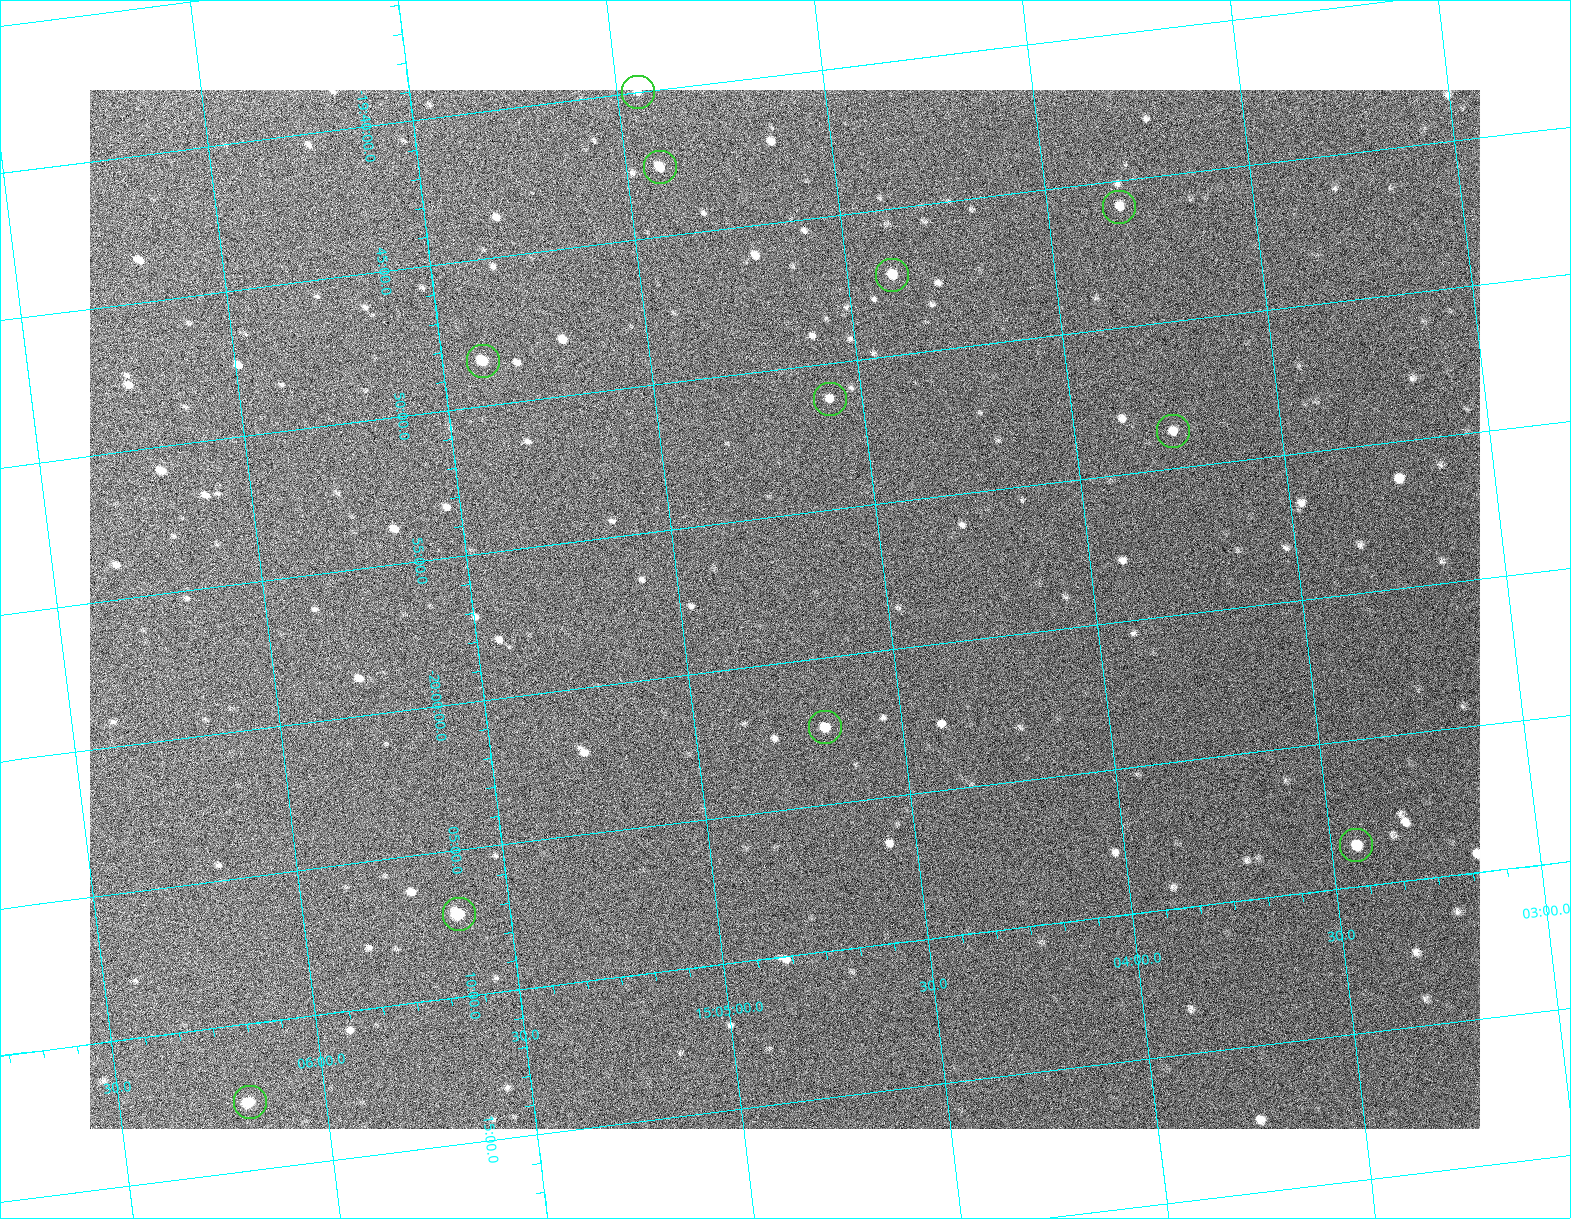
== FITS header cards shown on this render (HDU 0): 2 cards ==
NAXIS1  =                 1391
NAXIS2  =                 1039

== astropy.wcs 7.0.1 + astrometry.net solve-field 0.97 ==
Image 1391 x 1039 px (HDU 0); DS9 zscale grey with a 90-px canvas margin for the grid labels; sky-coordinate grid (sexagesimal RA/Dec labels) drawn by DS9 from the SOLVED WCS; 11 Tycho-2 reference stars matched to detected sources circled (green)
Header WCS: RA---TAN/DEC--TAN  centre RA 15:04:45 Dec -19:58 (226.19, -19.97 deg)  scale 2.05 arcsec/px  FOV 47.5' x 35.5'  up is +7 deg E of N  parity flipped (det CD > 0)
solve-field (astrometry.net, Tycho-2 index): SOLVED blind (the header's WCS was not the basis of the solution)
Solved WCS: RA---TAN-SIP/DEC--TAN-SIP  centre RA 15:04:45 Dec -19:58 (226.19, -19.97 deg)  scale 2.05 arcsec/px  FOV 47.6' x 35.6'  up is -7 deg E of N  parity normal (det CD < 0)
Header WCS and blind solve agree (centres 2.5 arcsec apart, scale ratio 1.001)
Tycho-2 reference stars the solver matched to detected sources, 11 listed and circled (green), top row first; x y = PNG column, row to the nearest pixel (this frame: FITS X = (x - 90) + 1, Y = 1039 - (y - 90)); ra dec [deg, ICRS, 3 dp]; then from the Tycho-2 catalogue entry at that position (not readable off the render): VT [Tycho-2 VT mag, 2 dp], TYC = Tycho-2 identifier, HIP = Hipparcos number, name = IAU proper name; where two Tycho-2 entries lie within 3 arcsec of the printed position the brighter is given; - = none
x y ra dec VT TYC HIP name
638 92 226.238 -19.666 12.37 6177-286-1 - -
660 167 226.230 -19.710 11.26 6177-168-1 - -
1119 207 225.956 -19.765 12.03 6176-1299-1 - -
892 275 226.098 -19.788 11.07 6177-483-1 - -
483 361 226.351 -19.808 10.61 6177-501-1 - -
830 399 226.144 -19.853 11.92 6177-379-1 - -
1173 431 225.941 -19.896 11.74 6176-1235-1 - -
825 727 226.171 -20.039 11.10 6177-419-1 - -
1356 845 225.860 -20.143 11.67 6176-947-1 - -
459 914 226.406 -20.119 10.24 6177-634-1 - -
250 1102 226.546 -20.211 10.87 6177-886-1 - -